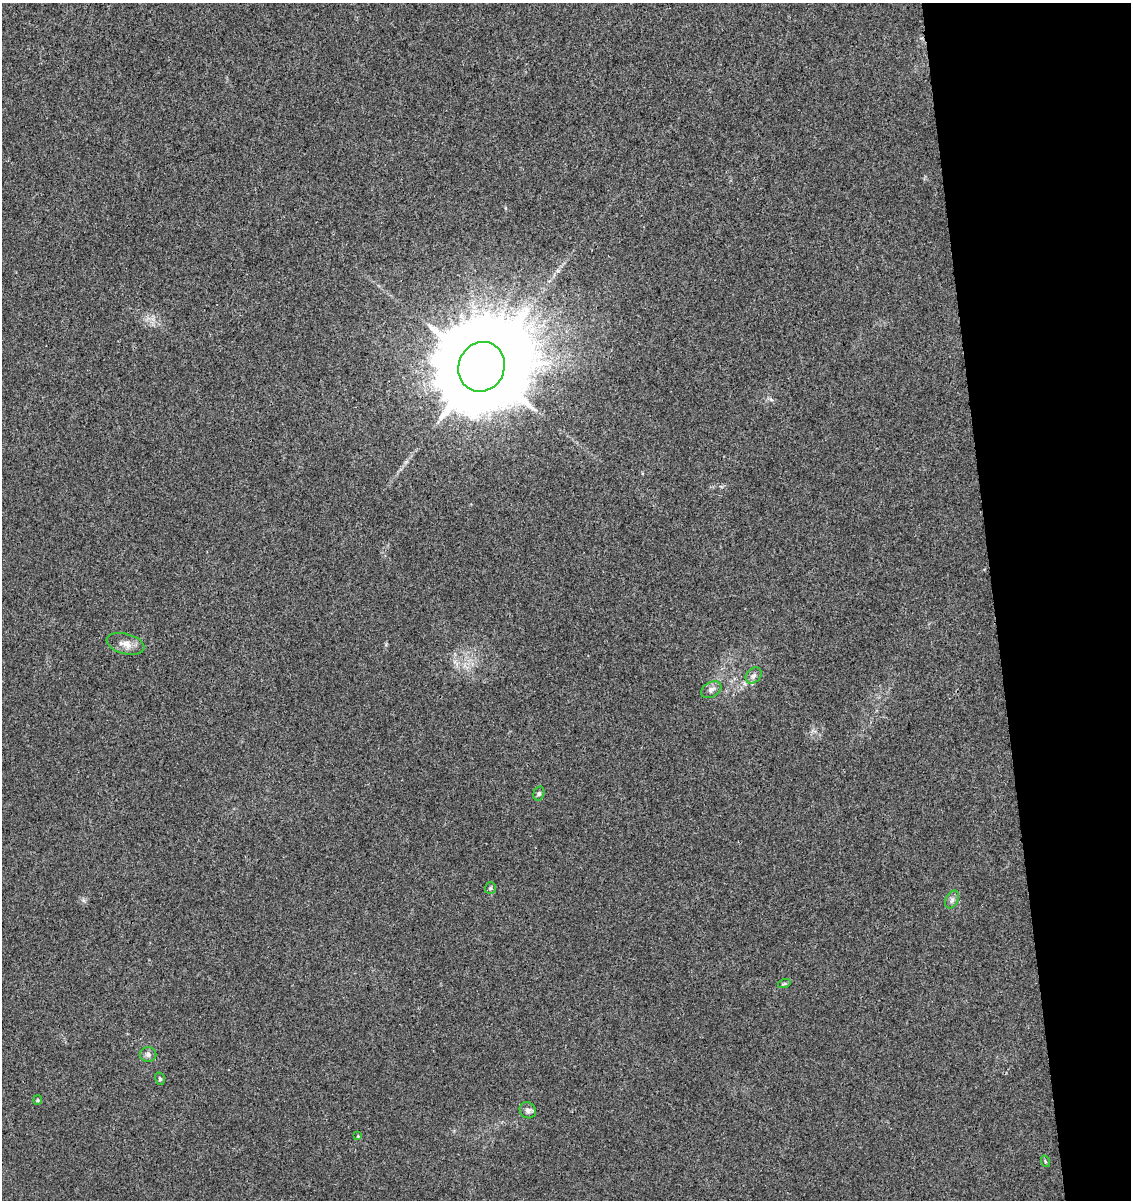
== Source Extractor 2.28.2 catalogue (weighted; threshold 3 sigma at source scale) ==
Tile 12 of 4 x 4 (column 4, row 3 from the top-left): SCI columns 3465-4593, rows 1256-2453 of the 4626 x 4904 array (HDU 1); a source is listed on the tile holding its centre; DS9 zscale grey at full resolution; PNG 1133 x 1202 px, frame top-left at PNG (2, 3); each listed source drawn as its Kron ellipse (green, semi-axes under 4 px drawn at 4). Shown black and unused: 12% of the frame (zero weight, under 3 of 4 exposures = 5% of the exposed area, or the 3 px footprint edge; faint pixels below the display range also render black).
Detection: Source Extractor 2.28.2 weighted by HDU 2 'WHT'; one run over the whole footprint, this tile lists its part. Background 0.00448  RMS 0.0026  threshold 0.0118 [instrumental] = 3 sigma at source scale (4.5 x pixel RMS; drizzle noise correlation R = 1.50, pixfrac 1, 0.0396/0.0396 arcsec/px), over >= 5 px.
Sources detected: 14; all 14 listed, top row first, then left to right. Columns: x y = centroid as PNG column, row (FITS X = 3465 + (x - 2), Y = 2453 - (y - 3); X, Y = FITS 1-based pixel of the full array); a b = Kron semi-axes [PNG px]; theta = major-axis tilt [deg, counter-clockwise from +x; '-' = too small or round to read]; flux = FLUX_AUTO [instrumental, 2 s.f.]
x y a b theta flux
482 367 25 23 67 7100
125 644 19 10 -14 2.4
754 675 9 7 44 1
711 690 11 7 32 1.2
539 793 7 5 74 0.5
490 888 6 5 - 0.4
952 900 9 6 64 0.93
784 984 6 4 18 0.38
148 1055 8 7 - 0.99
160 1079 6 5 - 0.43
38 1100 5 4 - 0.32
528 1110 8 7 - 0.91
358 1136 4 4 - 0.24
1045 1161 6 3 -72 0.33